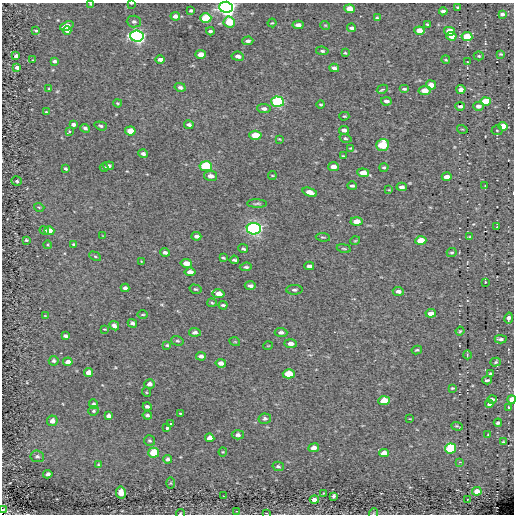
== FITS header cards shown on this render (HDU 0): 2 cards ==
NAXIS1  =                  512
NAXIS2  =                  512

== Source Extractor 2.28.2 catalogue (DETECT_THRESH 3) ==
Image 512 x 512 px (HDU 0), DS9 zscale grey, 1 PNG px = 1 image px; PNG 516 x 516 px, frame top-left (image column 1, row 512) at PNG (2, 3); each listed source drawn as its Kron ellipse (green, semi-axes under 4 px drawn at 4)
Background -0.0101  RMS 5.5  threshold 16.5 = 3 sigma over >= 5 px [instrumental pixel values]
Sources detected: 207; all 207 listed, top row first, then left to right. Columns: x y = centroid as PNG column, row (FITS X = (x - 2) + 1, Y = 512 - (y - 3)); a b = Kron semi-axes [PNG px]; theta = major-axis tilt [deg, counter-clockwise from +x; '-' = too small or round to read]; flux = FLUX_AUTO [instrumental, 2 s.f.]
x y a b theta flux
131 3 3 2 - 420
91 4 3 2 - 320
226 7 7 5 -2 210000
458 7 3 3 - 440
350 9 5 4 - 5300
191 11 4 3 - 820
443 11 4 3 - 1100
502 14 4 3 - 1100
175 16 5 4 - 1800
206 18 5 4 - 18000
377 18 4 3 - 630
134 22 7 6 - 1000
229 22 6 5 - 11000
272 23 4 3 - 320
427 24 3 3 - 570
298 25 5 4 - 1700
325 25 5 3 - 320
67 26 7 4 22 3900
352 28 4 3 - 880
36 31 4 2 - 400
67 31 4 4 - 1100
210 31 4 3 - 680
419 31 5 4 - 4500
449 31 5 4 - 5900
137 36 7 5 -5 110000
451 36 5 4 - 3100
467 36 5 4 - 9000
248 41 5 4 - 970
322 51 6 4 -8 600
345 53 4 3 - 380
201 54 5 4 - 3200
501 54 4 3 - 420
16 56 4 4 - 1200
238 56 6 4 -7 1600
479 56 5 4 - 430
160 59 5 3 - 1400
33 60 3 2 - 310
446 60 4 3 - 350
54 61 4 3 - 840
467 62 3 2 - 210
17 67 4 3 - 1500
334 68 5 3 - 1200
431 85 5 4 - 3600
180 87 5 4 - 1100
49 89 3 3 - 450
382 89 6 3 27 700
404 89 5 3 - 520
461 89 4 4 - 1600
425 91 6 4 8 4900
386 101 5 3 - 1200
485 101 5 4 - 12000
277 102 6 5 - 39000
118 103 4 3 - 390
321 105 4 2 - 370
460 106 5 3 - 1100
478 106 5 4 - 1600
264 109 7 4 -7 1200
46 112 3 2 - 900
344 116 5 4 - 370
73 124 4 3 - 1000
189 125 5 3 - 1000
101 126 6 4 -18 610
503 126 5 4 - 6000
85 128 5 4 - 850
462 129 5 3 - 230
344 130 5 3 - 1100
497 130 5 5 - 400
130 131 5 4 - 6700
69 132 3 3 - 980
255 135 6 4 -4 8300
345 138 6 4 -17 510
279 139 4 2 - 280
383 145 6 6 - 18000
350 148 3 3 - 250
143 154 4 3 - 960
343 156 4 2 - 330
108 166 5 3 - 940
206 166 6 5 - 26000
333 167 5 4 - 2200
384 167 4 3 - 500
104 168 4 3 - 490
66 169 3 3 - 600
363 173 6 4 -5 3800
211 176 7 5 -12 2000
272 176 4 2 - 330
447 177 5 4 - 2900
17 181 5 4 - 700
352 186 4 2 - 610
485 186 2 2 - 200
402 187 5 3 - 1100
389 190 3 2 - 250
310 192 7 4 -19 2800
257 204 10 3 -1 570
39 207 5 3 - 350
357 221 6 4 -1 4000
497 227 2 2 - 210
254 229 7 5 -5 100000
44 230 5 4 - 630
49 231 5 4 - 3800
103 236 4 2 - 270
196 236 5 3 - 1100
323 237 7 3 -7 450
469 237 3 2 - 290
26 240 4 3 - 510
355 241 5 3 - 300
421 241 5 4 - 7000
74 244 4 3 - 600
48 245 4 3 - 310
344 248 7 3 -9 440
243 249 5 3 - 540
165 252 5 3 - 910
452 253 5 4 - 560
95 256 6 4 -28 520
223 258 3 2 - 410
234 260 4 3 - 620
142 262 3 2 - 250
186 263 5 4 - 3400
309 266 5 3 - 1000
246 267 6 4 5 620
190 272 5 4 - 2100
485 282 2 2 - 250
250 286 5 3 - 1200
125 288 4 3 - 1000
195 289 6 4 -14 480
294 290 8 5 -1 820
398 291 5 4 - 1400
219 294 6 4 -10 2800
212 303 5 4 - 430
223 305 4 3 - 640
431 313 5 4 - 2100
143 314 5 3 - 350
45 316 3 3 - 250
509 318 6 4 77 1500
132 323 5 3 - 1100
114 326 5 4 - 1300
104 329 3 2 - 270
460 331 4 4 - 450
195 332 6 4 -3 1200
281 332 6 4 -4 1100
65 336 4 3 - 790
501 339 6 3 -2 1100
177 341 6 4 -18 540
235 342 5 3 - 280
291 344 6 4 -3 1900
167 345 4 3 - 460
268 346 5 3 - 260
417 350 5 3 - 500
467 355 4 3 - 290
201 356 5 4 - 1400
54 361 5 4 - 810
68 362 5 4 - 2100
496 362 5 4 - 480
221 363 5 4 - 1900
88 372 4 4 - 3300
289 374 6 4 -3 10000
491 374 4 3 - 730
487 380 5 3 - 620
150 384 5 4 - 1400
452 388 3 3 - 420
146 392 5 3 - 310
492 399 5 4 - 1100
512 399 4 4 - 3200
384 401 6 4 4 10000
94 404 5 4 - 850
489 404 4 3 - 830
147 407 4 3 - 950
509 407 3 3 - 530
94 411 5 4 - 560
180 413 3 2 - 520
147 415 5 4 - 770
108 416 4 4 - 1000
265 419 6 5 - 800
410 419 3 2 - 210
52 421 5 5 - 2000
170 423 3 2 - 380
498 423 4 3 - 770
457 426 6 3 -18 450
167 428 3 3 - 1200
238 435 6 4 2 1000
488 435 3 3 - 310
210 438 5 4 - 2700
150 441 5 5 - 550
503 442 3 3 - 310
314 448 5 4 - 2500
450 448 5 5 - 25000
223 452 4 4 - 380
154 453 5 5 - 12000
384 453 5 4 - 3200
37 456 7 5 -8 800
168 459 4 4 - 950
460 462 2 2 - 250
98 464 4 3 - 360
278 466 6 4 -12 730
48 474 4 4 - 1100
171 483 5 3 - 340
477 491 5 4 - 3600
121 493 6 5 - 3400
324 493 2 2 - 280
223 496 2 2 - 220
333 496 4 4 - 750
314 500 5 4 - 2100
467 500 2 2 - 210
3 510 3 2 - 300
236 511 4 3 - 320
180 513 4 3 - 280
266 513 3 2 - 220
374 513 5 3 - 300
At the frame edge (FLAGS 8, measured only in part): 8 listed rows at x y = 131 3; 91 4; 226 7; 512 399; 3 510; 180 513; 266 513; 374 513

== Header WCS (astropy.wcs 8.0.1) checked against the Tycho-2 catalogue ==
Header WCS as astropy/WCSLIB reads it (CRVAL/CRPIX/CD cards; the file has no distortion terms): RA---TAN/DEC--TAN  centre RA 08:47:33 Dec -43:46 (131.89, -43.77 deg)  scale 1.22 arcsec/px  FOV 10.4' x 10.4'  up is -36 deg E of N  parity normal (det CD < 0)
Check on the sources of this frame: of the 60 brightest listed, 3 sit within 2.0 arcsec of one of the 9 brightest Tycho-2 stars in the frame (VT <= 12.32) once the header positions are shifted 0.56 arcsec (0.41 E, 0.38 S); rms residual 0.75 arcsec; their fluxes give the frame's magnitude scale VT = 22.11 - 2.5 log10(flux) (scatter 0.28 mag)
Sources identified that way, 3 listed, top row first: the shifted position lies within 2.0 arcsec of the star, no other Tycho-2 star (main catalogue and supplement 1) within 4.0 arcsec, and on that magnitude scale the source's flux lands within +1.5 / -3 mag of the star's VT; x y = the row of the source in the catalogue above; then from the Tycho-2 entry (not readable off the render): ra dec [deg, ICRS J2000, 3 dp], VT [Tycho-2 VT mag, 2 dp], TYC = Tycho-2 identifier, HIP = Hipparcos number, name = IAU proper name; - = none
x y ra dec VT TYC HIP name
206 18 131.842 -43.698 11.78 7687-840-1 - -
485 101 131.759 -43.776 11.63 7687-1158-1 - -
277 102 131.838 -43.735 10.64 7687-1742-1 - -